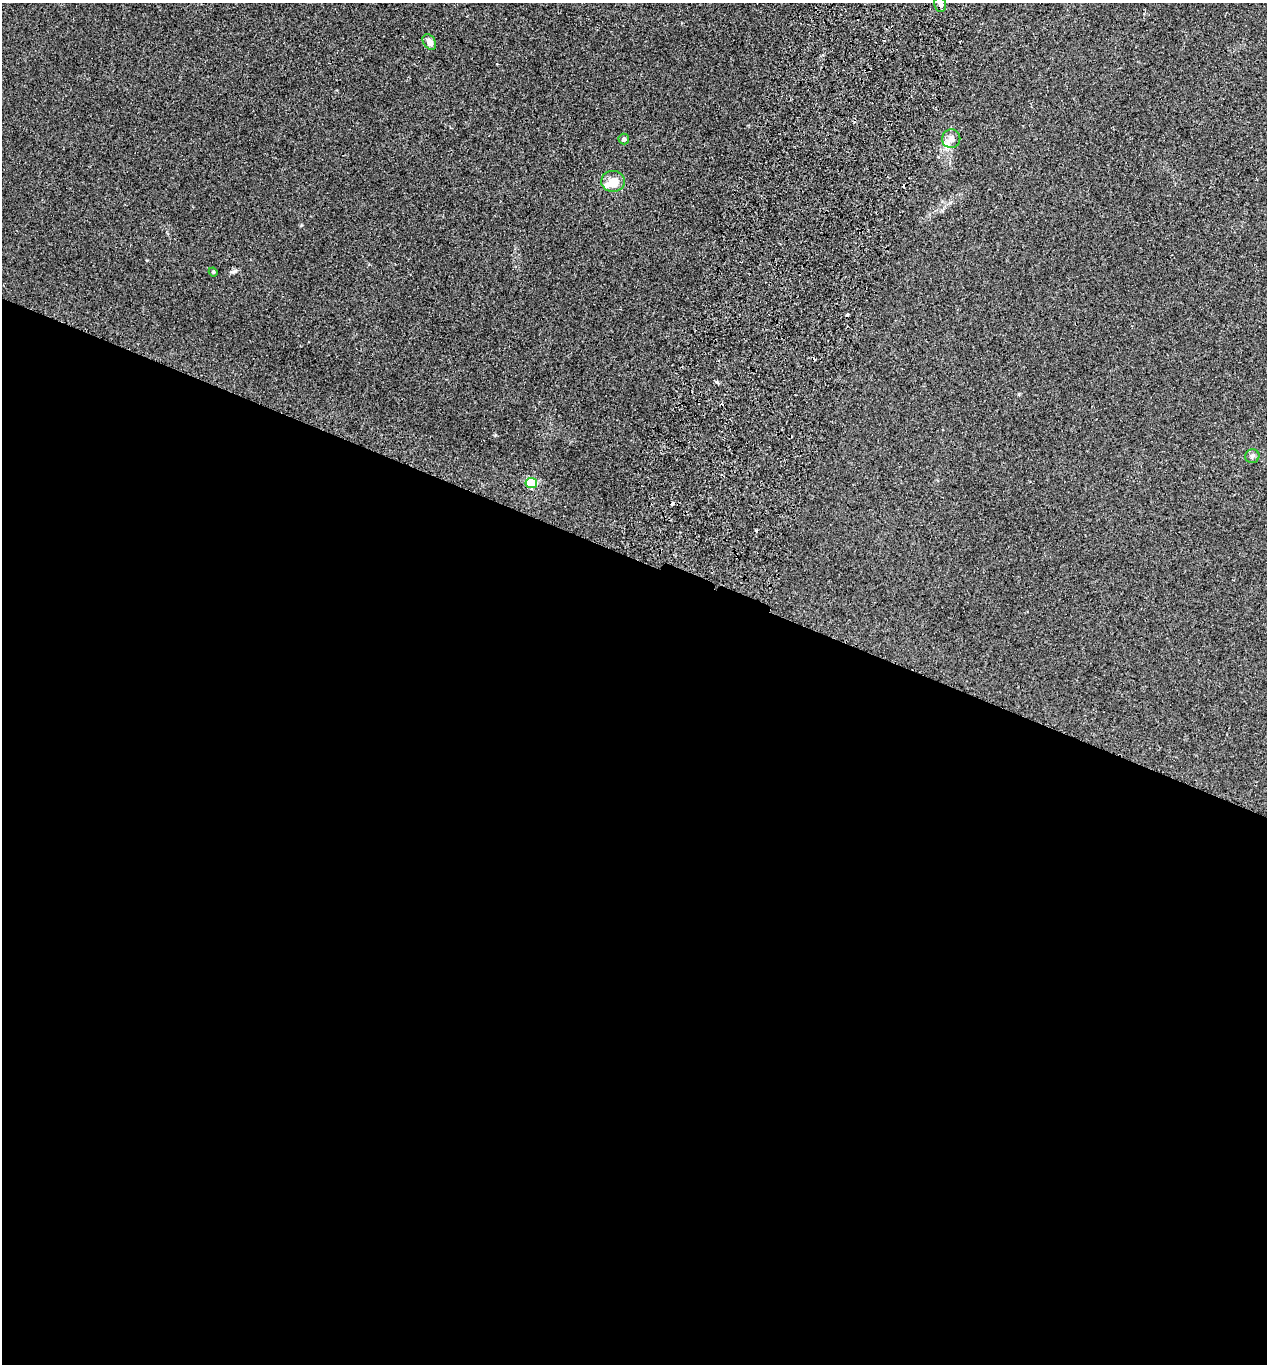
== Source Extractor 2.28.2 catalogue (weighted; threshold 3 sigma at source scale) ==
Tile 14 of 4 x 4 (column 2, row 4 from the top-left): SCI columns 1457-2721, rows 25-1386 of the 5573 x 5497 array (HDU 1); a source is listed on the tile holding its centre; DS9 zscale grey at full resolution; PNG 1269 x 1366 px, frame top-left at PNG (2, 3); each listed source drawn as its Kron ellipse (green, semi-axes under 4 px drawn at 4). Shown black and unused: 59% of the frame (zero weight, under 2 of 3 exposures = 3% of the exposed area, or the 3 px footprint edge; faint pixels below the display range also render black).
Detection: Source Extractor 2.28.2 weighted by HDU 2 'WHT'; one run over the whole footprint, this tile lists its part. Background 0.0226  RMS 0.0068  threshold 0.0306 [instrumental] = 3 sigma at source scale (4.5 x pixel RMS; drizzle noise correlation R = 1.50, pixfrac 1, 0.05/0.05 arcsec/px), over >= 5 px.
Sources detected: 14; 5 cosmic-ray / hot-pixel residue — neither listed nor drawn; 1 inside a brighter listed object's ellipse — not listed separately; the other 8 listed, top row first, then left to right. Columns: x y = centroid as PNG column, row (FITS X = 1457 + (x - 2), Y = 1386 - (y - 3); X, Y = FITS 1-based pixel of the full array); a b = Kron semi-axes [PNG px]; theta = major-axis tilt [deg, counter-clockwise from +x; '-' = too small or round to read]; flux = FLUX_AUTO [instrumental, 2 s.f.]
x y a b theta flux
940 4 8 5 -77 1.9
429 42 9 6 -59 4
624 139 5 5 - 2
951 139 9 9 - 5
613 181 12 10 -3 8
213 272 4 4 - 0.73
1252 456 7 7 - 1.7
531 483 6 5 - 51